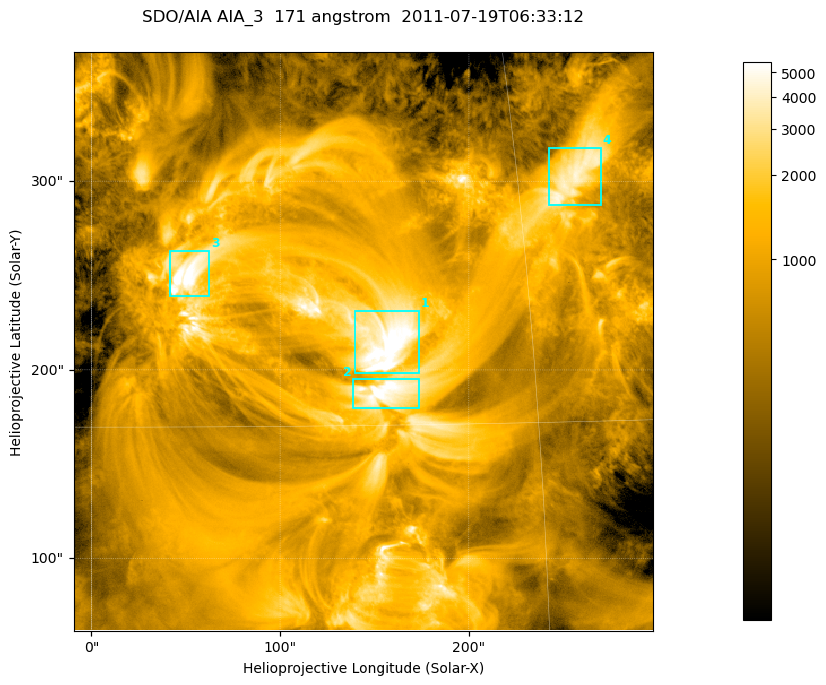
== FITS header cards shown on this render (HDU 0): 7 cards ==
TELESCOP= 'SDO/AIA '
INSTRUME= 'AIA_3   '
WAVELNTH=                  171
WAVEUNIT= 'angstrom'
DATE-OBS= '2011-07-19T06:33:12.34'
CTYPE1  = 'HPLN-TAN'
CTYPE2  = 'HPLT-TAN'

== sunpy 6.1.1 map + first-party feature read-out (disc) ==
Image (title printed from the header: SDO/AIA AIA_3  171 angstrom  2011-07-19T06:33:12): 512 x 512 px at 0.599 arcsec/px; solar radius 944 arcsec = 1575 px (partial field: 3.4% of the solar disc is inside the frame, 100% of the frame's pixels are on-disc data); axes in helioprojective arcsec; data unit not stated in the header (colour bar unlabelled)
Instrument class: DISC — disc imager (sunpy class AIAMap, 171 A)
Bright regions (active regions / flare kernels): reference = the on-disc median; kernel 5 px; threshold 5 sigma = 2545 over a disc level ~788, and >= 1.15x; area >= 262 px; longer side >= 6 px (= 3.6 arcsec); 4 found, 4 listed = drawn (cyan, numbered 1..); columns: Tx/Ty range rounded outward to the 2 arcsec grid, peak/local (2 s.f.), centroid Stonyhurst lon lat
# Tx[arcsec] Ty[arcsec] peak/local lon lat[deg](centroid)
1 140..174 198..232 9.6 +10 +18
2 138..174 180..196 7.7 +10 +16
3 40..64 238..264 9.1 +3 +20
4 242..270 286..318 5.7 +17 +23